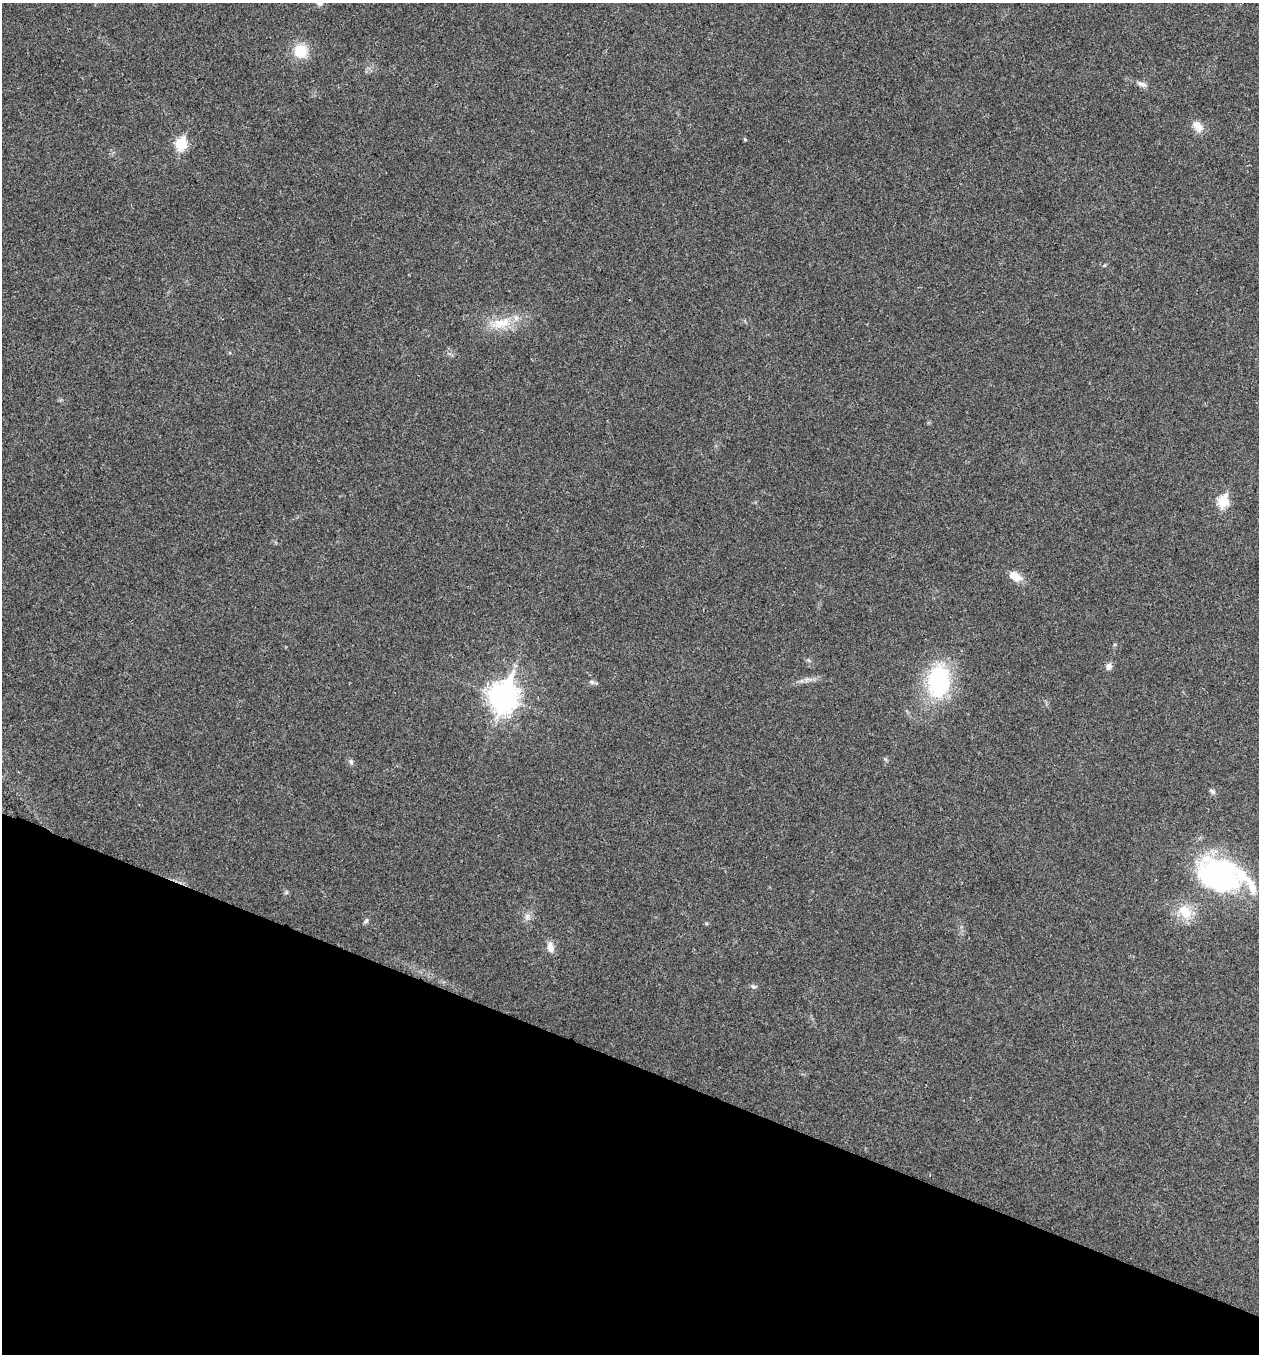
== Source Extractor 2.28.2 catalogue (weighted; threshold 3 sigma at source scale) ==
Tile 15 of 4 x 4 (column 3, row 4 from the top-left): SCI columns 2652-3908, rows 6-1357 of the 5432 x 5418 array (HDU 1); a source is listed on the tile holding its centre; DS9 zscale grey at full resolution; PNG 1261 x 1356 px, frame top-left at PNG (2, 3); no overlay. Shown black and unused: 21% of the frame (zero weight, under 3 of 4 exposures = <1% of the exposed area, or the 3 px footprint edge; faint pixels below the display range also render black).
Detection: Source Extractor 2.28.2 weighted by HDU 2 'WHT'; one run over the whole footprint, this tile lists its part. Background 0.0241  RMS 0.0054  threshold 0.0242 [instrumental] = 3 sigma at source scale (4.5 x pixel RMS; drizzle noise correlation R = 1.50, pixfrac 1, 0.05/0.05 arcsec/px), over >= 5 px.
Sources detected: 21; all 21 listed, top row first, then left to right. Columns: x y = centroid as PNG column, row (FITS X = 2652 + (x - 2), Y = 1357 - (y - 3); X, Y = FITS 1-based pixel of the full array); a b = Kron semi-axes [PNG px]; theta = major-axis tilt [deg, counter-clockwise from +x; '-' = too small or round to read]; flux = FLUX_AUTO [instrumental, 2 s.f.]
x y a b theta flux
300 51 14 14 - 13
1141 84 14 6 -20 2.3
1198 126 18 11 -52 4.6
745 139 5 4 - 0.61
181 144 7 6 - 36
501 323 27 13 11 12
1223 501 7 6 - 32
1015 576 15 9 -30 6.4
1109 666 8 7 - 2.5
591 682 8 5 -27 1.2
938 682 36 23 85 53
503 697 11 9 73 600
351 762 7 6 - 1.2
1212 791 10 5 -38 1.2
1222 875 66 37 -17 88
286 892 6 4 -72 0.78
1185 912 21 16 -54 11
527 916 9 7 -77 2.2
366 921 9 4 63 1.1
550 947 13 8 -76 3.7
753 986 8 4 0 1